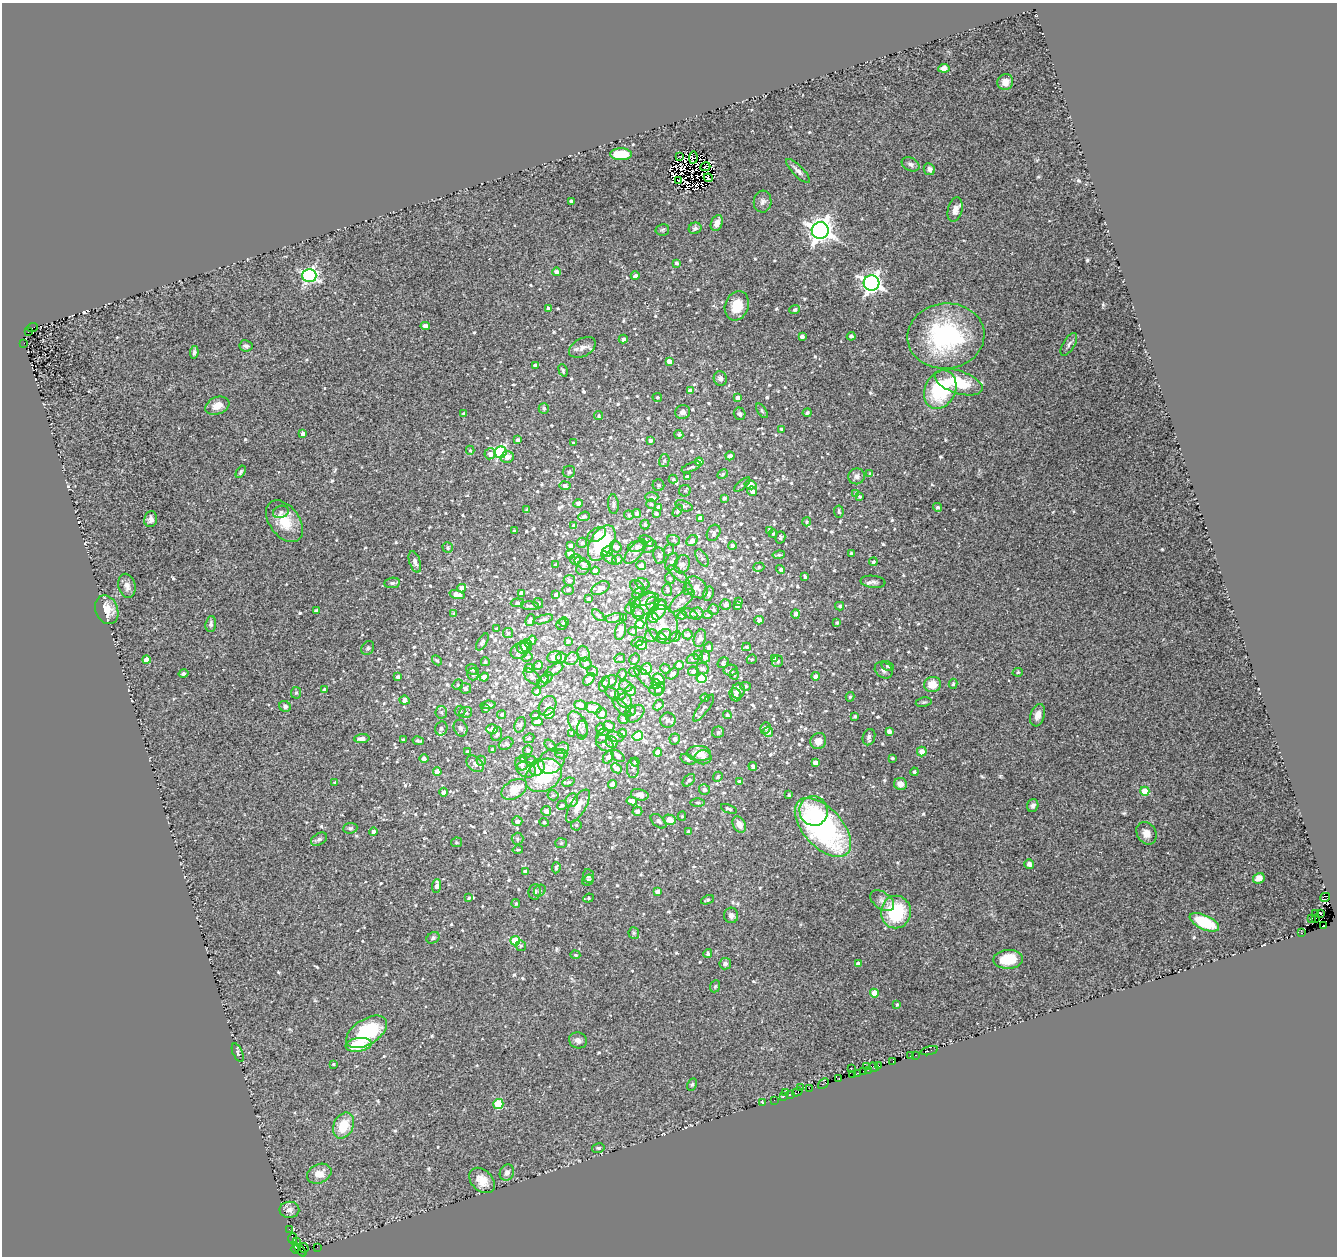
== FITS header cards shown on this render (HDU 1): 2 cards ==
NAXIS1  =                 1335
NAXIS2  =                 1254

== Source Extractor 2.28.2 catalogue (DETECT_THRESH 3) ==
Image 1335 x 1254 px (HDU 1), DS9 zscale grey, 1 PNG px = 1 image px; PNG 1339 x 1258 px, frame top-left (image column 1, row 1254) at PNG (2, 3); each listed source drawn as its Kron ellipse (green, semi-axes under 4 px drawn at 4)
Background 0.141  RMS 0.027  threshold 0.08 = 3 sigma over >= 5 px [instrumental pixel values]
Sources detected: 842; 5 with non-positive FLUX_AUTO (blend fragments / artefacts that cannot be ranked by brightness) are neither listed nor drawn; of the other 837, the 500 brightest by FLUX_AUTO listed and drawn (337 fainter detections omitted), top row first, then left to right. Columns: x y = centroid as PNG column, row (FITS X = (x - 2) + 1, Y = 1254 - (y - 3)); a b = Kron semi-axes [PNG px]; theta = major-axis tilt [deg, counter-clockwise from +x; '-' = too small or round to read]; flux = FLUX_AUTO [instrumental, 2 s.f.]
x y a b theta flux
944 68 5 4 - 10
1005 82 8 7 - 14
621 154 11 6 -1 45
680 156 3 2 - 3.3
693 158 6 2 82 2.8
911 164 9 6 -26 6.1
705 167 5 2 - 3
929 169 6 5 - 6.1
798 171 16 5 -46 8.3
708 178 4 3 - 3.5
678 181 3 2 - 2.6
571 201 3 3 - 4.5
763 202 11 9 84 7.4
955 210 12 7 76 13
717 223 8 5 70 12
695 228 6 5 - 5.8
662 230 7 5 11 2.9
820 230 8 8 - 1400
676 263 4 3 - 4.3
557 272 4 4 - 7.4
309 275 7 6 - 400
635 276 4 4 - 5.8
871 283 8 7 - 830
737 306 15 11 70 39
548 308 3 3 - 5
795 310 5 4 - 4.8
425 326 5 4 - 8.4
32 328 5 2 - 15
28 331 3 3 - 23
802 336 4 3 - 5.7
851 336 4 3 - 3.5
946 336 38 32 6 240
623 339 4 4 - 5.1
24 343 2 2 - 5.7
1069 344 13 6 59 5.5
246 346 6 5 - 5
582 347 14 9 28 13
194 352 6 4 81 3.9
669 361 4 4 - 12
535 365 4 3 - 4.9
563 370 6 4 -68 3.2
720 378 7 6 - 6.3
959 382 25 11 -18 64
940 390 20 15 64 130
690 391 4 4 - 8.9
657 397 4 4 - 2.8
738 398 4 4 - 11
217 406 12 8 21 20
544 408 5 5 - 3.8
762 411 8 4 -55 2.9
683 412 7 7 - 7.2
807 413 4 4 - 3.4
464 414 4 3 - 5.3
740 414 6 6 - 3.9
598 416 4 4 - 3
781 429 4 3 - 2.8
303 434 4 4 - 8.8
679 435 4 4 - 3.2
518 440 4 4 - 4.8
650 441 3 3 - 4.5
573 443 3 3 - 2.7
470 450 4 3 - 2.6
501 452 6 6 - 270
490 454 5 5 - 7.9
730 456 4 4 - 8.2
507 457 7 5 17 10
664 461 6 5 - 4.2
699 462 4 4 - 18
691 467 10 3 21 3.5
241 472 7 3 59 2.9
569 472 6 6 - 5.8
723 474 6 4 28 3
870 474 4 4 - 3
856 476 8 8 - 7
687 477 4 4 - 8.1
673 479 4 3 - 3.2
658 485 6 6 - 4.1
742 485 10 4 39 3.4
750 485 6 4 -13 21
565 486 5 4 - 7.6
685 491 6 5 - 3.8
752 491 5 4 - 8.3
856 493 4 4 - 2.6
652 497 7 4 0 3.8
859 497 4 3 - 2.8
724 498 4 3 - 3.8
578 503 4 4 - 6
613 504 10 5 -86 4.9
651 504 5 5 - 2.9
684 506 9 5 -18 3.9
659 507 4 4 - 7.1
938 507 5 4 - 4.3
527 510 4 3 - 3.9
678 511 6 4 60 3.1
281 512 8 6 19 4.7
839 512 6 4 -85 3.9
637 513 4 4 - 4.2
656 513 4 3 - 2.7
629 515 5 5 - 2.6
584 516 6 4 23 4.8
700 518 4 4 - 6.7
151 519 8 6 83 7.6
284 521 23 15 -53 44
807 522 4 4 - 2.9
645 525 5 4 - 3.3
574 526 4 4 - 11
769 530 4 3 - 3.1
514 531 3 3 - 2.9
714 533 8 6 60 5.7
773 534 4 3 - 2.7
597 535 10 6 32 11
780 537 6 5 - 3.6
674 540 6 5 - 3
647 541 8 5 -30 5
692 541 6 5 - 12
582 543 5 4 - 3
602 543 19 11 60 110
732 545 4 4 - 5.7
571 546 4 3 - 5.4
637 546 9 5 12 6.4
616 547 6 5 - 6.6
650 547 8 5 39 3.8
448 548 5 5 - 3.4
669 550 6 5 - 3
607 551 5 5 - 14
635 552 15 6 49 15
851 553 3 3 - 3.4
570 554 4 4 - 18
659 555 8 6 -82 5.5
779 555 6 4 7 3.1
609 558 9 4 -39 3.6
702 558 9 5 -60 4.3
575 559 5 5 - 4.1
617 560 5 4 - 3.4
415 562 11 5 -72 7.1
672 562 9 6 67 6.5
873 562 4 4 - 3.8
583 564 9 5 -31 4.7
682 564 9 7 60 8.8
556 565 4 3 - 3.8
641 565 5 4 - 9.3
759 567 6 4 19 3.1
583 568 7 6 - 6
781 569 4 4 - 4.3
595 571 4 4 - 9.1
679 575 13 4 -40 6.5
805 577 3 3 - 3.2
670 578 6 4 -66 3.2
569 580 5 5 - 5
873 582 12 6 -6 6.9
392 583 8 5 8 3.9
643 584 7 5 -18 3.8
127 586 12 8 -77 11
638 587 8 5 -44 4.6
696 587 13 9 -43 14
462 588 4 4 - 11
600 588 9 6 29 10
688 589 6 5 - 2.9
568 590 6 4 1 3.8
667 590 6 5 - 3.5
521 593 4 3 - 5.7
638 594 6 5 - 3.7
708 594 7 5 73 4.1
457 595 7 4 -16 20
556 595 4 3 - 7.3
588 599 3 3 - 3.8
647 599 13 5 16 7.7
682 601 16 6 41 10
739 602 4 3 - 2.9
517 603 6 4 6 5.6
538 603 5 5 - 2.8
635 603 6 5 - 3.7
643 604 15 9 46 18
652 604 7 6 - 6.6
661 605 6 5 - 9.2
726 605 5 5 - 5.4
530 606 9 4 -4 4
737 606 3 3 - 3.3
840 606 4 3 - 2.9
630 608 5 5 - 2.7
107 610 15 11 -68 25
316 610 4 4 - 2.9
659 610 11 6 63 15
714 610 5 5 - 2.8
638 613 6 6 - 5.3
454 614 4 3 - 3
690 614 8 5 -23 3.6
697 614 6 6 - 9.3
796 614 5 4 - 5.1
598 615 7 3 -41 3.6
682 615 4 4 - 3
708 615 5 4 - 3
615 618 9 4 11 4.1
624 618 3 3 - 2.7
653 618 5 5 - 31
543 619 10 3 15 4
530 620 6 4 68 7.4
759 620 4 4 - 5.9
564 622 5 4 - 3.3
837 623 4 4 - 2.9
211 624 8 5 85 5.2
640 624 4 4 - 29
662 624 20 15 -69 28
561 625 5 5 - 3.2
497 629 4 3 - 4.2
620 631 9 5 74 13
633 631 4 4 - 3.2
508 633 5 5 - 3.1
665 634 6 5 - 11
688 634 5 5 - 4.6
651 636 6 6 - 4.3
675 637 6 4 49 3.2
662 638 5 4 - 4.7
700 638 9 6 71 6.6
532 640 5 4 - 8.6
568 641 3 3 - 3.1
482 642 9 4 59 3.5
638 642 7 4 27 4.2
526 645 6 6 - 3.6
641 645 5 4 - 15
709 647 5 4 - 3.1
746 647 4 3 - 3
368 648 7 6 - 3.9
523 648 7 6 - 5.6
519 651 9 7 32 7
584 654 8 6 -73 6.7
698 655 4 4 - 2.8
527 657 5 4 - 2.9
554 657 7 6 - 6.6
705 657 5 5 - 5.2
561 658 5 5 - 6
620 658 5 5 - 3.1
775 658 4 4 - 4.6
572 659 7 6 - 4.5
634 659 6 5 - 3.5
693 659 6 5 - 3.8
752 659 5 4 - 3.1
146 660 4 4 - 15
437 660 5 3 - 2.6
777 661 6 5 - 3.8
485 662 4 4 - 2.8
586 663 6 5 - 6.2
723 663 6 5 - 3.9
679 665 5 4 - 3.8
538 666 4 4 - 4.7
888 666 7 4 -26 2.6
529 668 4 3 - 2.7
472 669 6 5 - 4.1
555 669 9 5 30 4.7
646 669 6 5 - 25
665 669 5 4 - 2.6
702 669 6 5 - 5.5
731 670 7 5 9 4.1
884 670 9 7 -35 7.4
593 671 5 5 - 2.8
693 671 5 4 - 4.8
634 672 5 4 - 3
1018 672 5 4 - 2.6
183 673 5 4 - 3.6
473 674 6 5 - 4.4
622 674 5 4 - 2.8
672 674 7 4 33 4.6
734 674 5 4 - 2.6
815 676 4 4 - 7.8
398 677 4 3 - 5.1
484 677 4 4 - 8.5
532 677 10 6 -43 4.5
644 677 14 5 -51 7
547 678 6 5 - 3.9
702 678 5 4 - 100
589 679 7 4 47 13
659 679 6 5 - 32
543 681 7 4 46 4.6
610 681 8 5 33 6.4
604 684 8 5 69 4.1
656 684 5 4 - 4.6
933 684 8 7 - 24
953 684 5 4 - 3.1
458 685 5 5 - 2.9
626 686 7 5 -18 4.4
746 686 5 4 - 2.8
465 688 5 5 - 5.5
660 689 7 4 66 3
325 690 4 3 - 7.5
630 690 5 5 - 13
656 690 7 5 -1 3.3
537 691 4 4 - 4.5
738 691 8 6 77 12
296 693 6 5 - 2.9
612 694 8 5 -38 8
620 694 5 5 - 4.1
735 695 7 5 -67 4.5
850 697 5 4 - 2.7
705 698 4 3 - 3.6
405 700 5 4 - 8.6
625 701 7 6 - 5.5
924 702 8 4 9 2.9
488 705 7 4 4 3.8
581 705 6 4 -7 10
658 705 6 4 50 8
285 706 6 5 - 4.7
548 706 10 8 56 6.8
622 707 12 5 -46 5.4
485 708 3 3 - 2.6
593 708 8 5 -11 15
704 708 16 5 54 6.2
460 711 5 5 - 2.6
631 711 5 5 - 3.5
441 712 6 5 - 4.1
466 712 6 5 - 3.6
549 713 6 5 - 17
602 713 6 5 - 9.4
502 714 4 4 - 3
635 714 10 7 42 8.5
535 715 5 4 - 2.7
727 715 4 4 - 2.7
1038 715 11 7 72 13
855 716 3 3 - 3.2
623 719 5 4 - 2.9
668 720 8 7 - 6.3
537 722 5 4 - 11
578 724 14 8 -57 13
520 725 8 5 70 4.4
609 726 6 5 - 8.9
441 728 7 6 - 6.5
460 728 8 6 -67 5.7
765 728 6 5 - 3.9
492 729 5 5 - 12
600 729 5 4 - 12
582 730 9 5 89 4.3
889 731 4 4 - 7.7
718 732 6 5 - 3.9
768 732 5 4 - 12
572 733 3 3 - 3.9
622 733 4 4 - 4.5
497 734 7 5 70 4.7
602 736 8 5 59 5.6
638 736 5 4 - 57
615 737 9 5 -8 5.8
869 737 8 6 73 4.9
529 738 5 4 - 2.8
362 739 7 4 2 11
403 739 3 3 - 2.6
675 739 5 5 - 5.7
418 741 6 3 -11 3.7
818 741 8 7 - 17
612 742 6 5 - 6.3
605 743 9 7 -37 8.1
506 744 8 5 30 4.3
551 746 7 4 -43 3
561 748 8 5 16 4.9
493 750 4 3 - 6
528 750 5 4 - 3.5
468 751 4 3 - 3.5
922 751 5 5 - 14
658 752 4 4 - 16
699 753 12 7 -3 21
561 754 6 4 0 3.1
618 756 8 4 -39 7.4
608 757 7 5 56 10
703 757 8 7 - 7.8
424 758 5 4 - 5.8
892 758 4 3 - 2.7
523 759 4 3 - 3.2
688 759 8 5 -25 6.5
481 761 5 4 - 3.1
531 761 5 5 - 3.4
552 761 14 11 39 18
635 762 4 4 - 2.6
815 763 4 4 - 11
475 764 10 6 -42 7.8
521 764 7 6 - 8.6
753 766 4 4 - 5.8
537 768 8 7 - 9.6
616 768 6 4 -42 11
633 768 9 6 88 5
526 770 10 7 -24 10
437 772 4 4 - 19
914 772 4 4 - 3.7
544 775 19 15 34 110
718 777 5 4 - 3
689 780 7 5 44 5.9
335 782 4 4 - 3.7
568 782 6 4 20 3
740 782 4 4 - 8.2
612 784 4 4 - 13
900 784 6 6 - 14
514 789 14 9 30 40
704 790 5 5 - 5.3
1145 791 4 4 - 42
443 792 4 4 - 6.6
553 795 5 5 - 3.5
640 795 9 5 -13 10
789 795 3 3 - 2.8
572 800 7 6 - 9.8
632 801 5 4 - 12
698 802 7 3 -1 3
562 805 5 4 - 4.1
1033 805 6 5 - 5
578 806 19 8 59 18
729 809 8 4 -20 4.9
546 811 5 5 - 8.6
637 811 5 5 - 7
813 811 15 14 - 41
682 816 4 4 - 2.8
669 820 6 5 - 19
517 821 5 5 - 8
658 821 9 5 -40 6.1
544 822 5 4 - 4.2
576 825 5 5 - 3
739 825 9 6 -59 17
823 827 36 19 -48 380
350 828 7 5 5 3.7
374 832 4 4 - 8
688 832 4 3 - 4.6
1146 833 12 9 -59 15
319 839 9 5 30 5
518 839 6 6 - 3.7
456 842 5 5 - 2.8
561 843 6 5 - 3.1
518 850 5 3 - 2.7
1029 864 5 4 - 6.9
556 868 6 3 82 3.6
525 871 4 4 - 7.4
588 876 7 5 -81 4.1
1259 878 6 5 - 9.3
588 880 6 5 - 3.4
437 886 7 4 86 8.8
540 891 6 5 - 3.6
535 892 8 6 83 5.7
657 892 4 3 - 8.1
1325 897 5 4 - 19
469 898 4 3 - 3.2
588 898 5 4 - 2.7
707 900 7 4 22 3.5
882 901 13 8 -35 10
516 903 4 4 - 3.1
896 912 16 15 - 100
1315 913 3 2 - 28
1321 913 3 3 - 17
731 915 8 7 - 6.3
1312 918 3 2 - 4.1
1316 918 3 2 - 4.3
1204 922 16 7 -25 66
1324 925 3 2 - 14
634 933 6 5 - 3
1301 933 2 2 - 2.9
433 938 7 5 30 4.5
515 941 5 5 - 67
521 946 5 5 - 2.6
708 954 4 4 - 3.9
575 955 5 4 - 2.7
1008 959 15 9 4 50
725 964 6 5 - 4.7
858 964 4 4 - 8.9
715 986 6 4 68 2.8
874 993 4 4 - 36
897 1005 3 3 - 2.6
367 1032 23 12 32 110
578 1040 9 8 - 7.6
358 1045 13 7 8 57
929 1051 9 3 16 25
238 1053 10 5 -66 3.5
915 1055 3 2 - 5
910 1056 3 2 - 10
893 1061 4 2 - 13
333 1064 4 3 - 2.7
878 1065 3 2 - 5.6
866 1066 2 2 - 26
874 1067 5 3 - 37
851 1069 3 2 - 6.7
868 1070 3 2 - 6.5
863 1071 2 2 - 12
858 1073 3 3 - 8.1
853 1075 3 2 - 6.2
839 1078 3 2 - 19
823 1083 6 4 43 24
692 1084 6 4 63 2.7
800 1087 2 2 - 9.7
809 1088 3 2 - 19
797 1092 5 3 - 22
785 1093 3 2 - 9.1
791 1094 2 2 - 2.6
783 1096 3 3 - 13
774 1100 2 2 - 5.3
762 1103 3 3 - 4.2
498 1104 5 5 - 98
344 1126 13 10 65 43
598 1148 6 5 - 3
507 1172 8 7 - 7.3
319 1174 13 9 25 20
482 1180 15 10 -44 21
289 1210 10 8 -2 8.4
289 1229 3 2 - 2.9
292 1238 5 3 - 19
296 1242 3 3 - 15
317 1247 3 2 - 4.8
304 1248 5 2 - 3.8
295 1249 4 3 - 7.3
300 1250 8 3 -47 7.9
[337 fainter detections neither listed nor drawn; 5 non-positive-flux detections neither listed nor drawn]